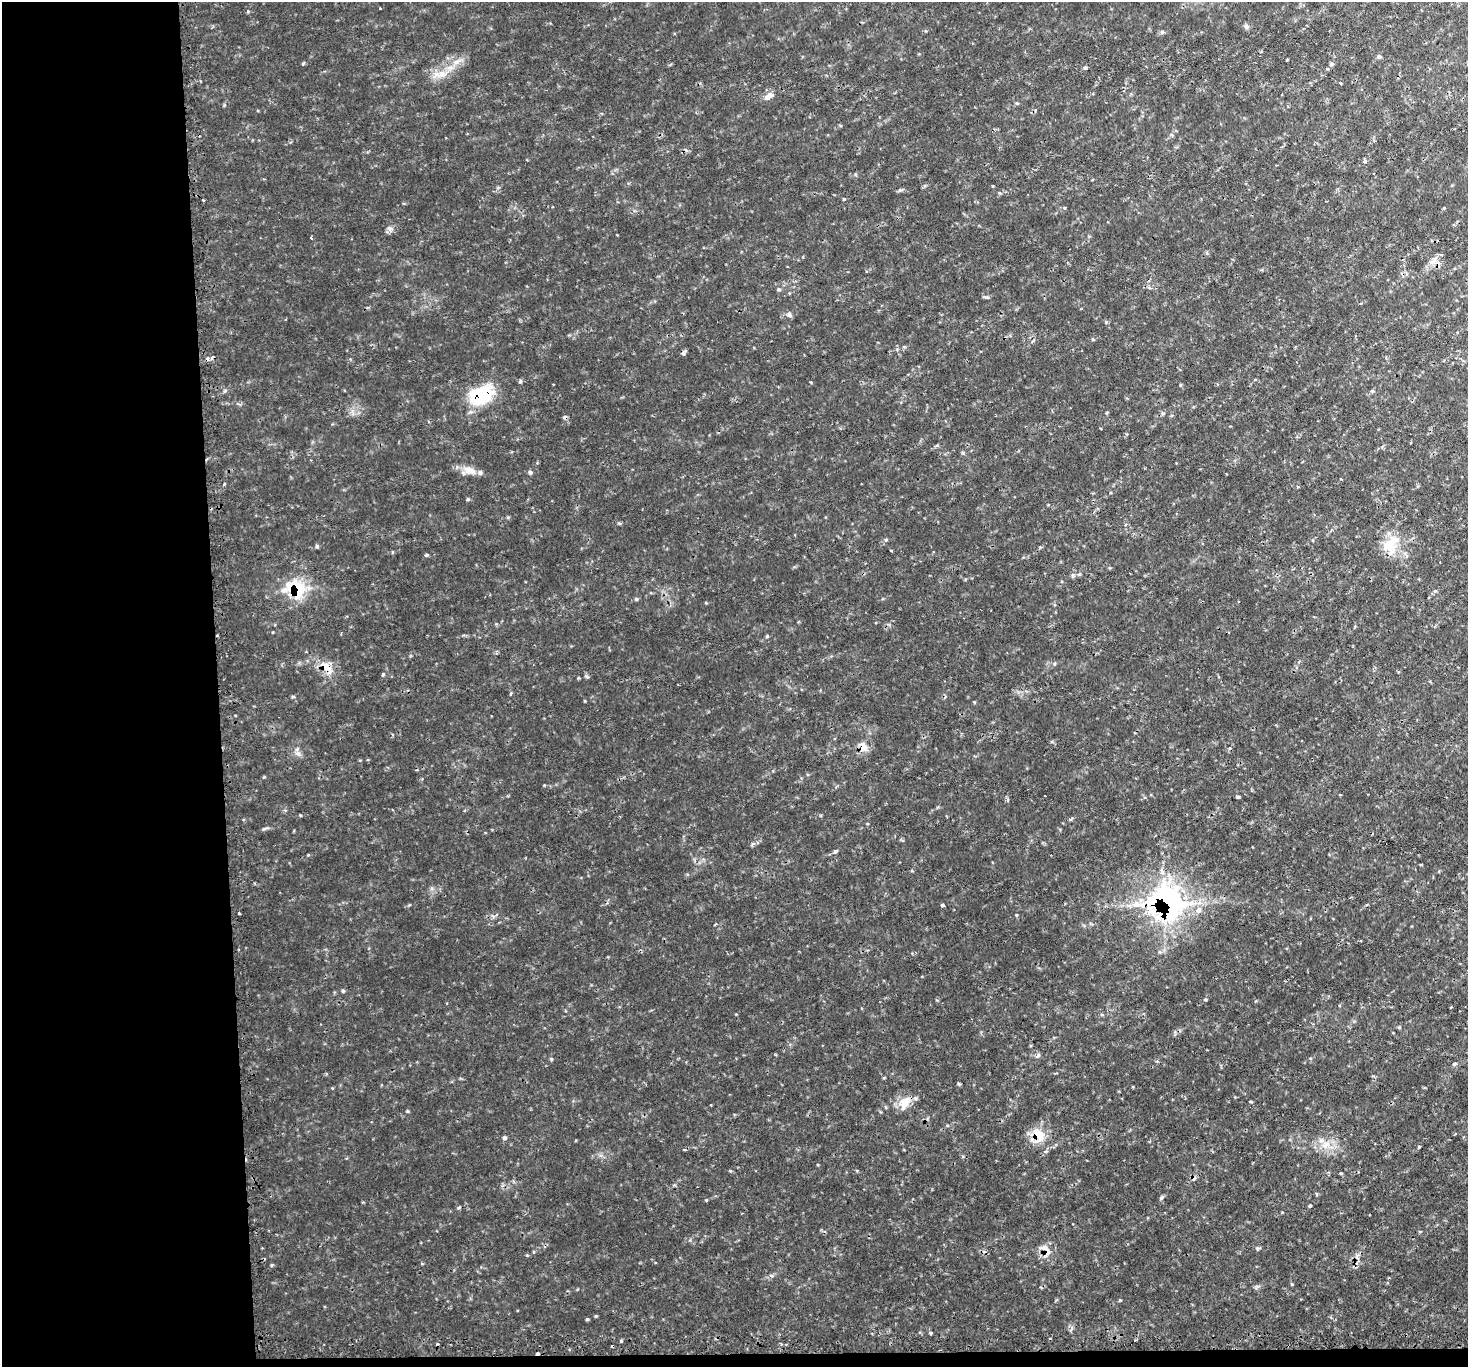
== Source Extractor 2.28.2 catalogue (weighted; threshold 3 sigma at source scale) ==
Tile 7 of 3 x 3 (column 1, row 3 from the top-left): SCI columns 27-1492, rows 156-1520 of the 4446 x 4428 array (HDU 1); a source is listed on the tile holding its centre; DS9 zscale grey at full resolution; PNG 1470 x 1369 px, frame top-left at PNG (2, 2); no overlay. Shown black and unused: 16% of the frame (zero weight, under 2 of 3 exposures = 4% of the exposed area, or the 3 px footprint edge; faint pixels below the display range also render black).
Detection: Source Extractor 2.28.2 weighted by HDU 2 'WHT'; one run over the whole footprint, this tile lists its part. Background 0.113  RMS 0.0085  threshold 0.0381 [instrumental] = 3 sigma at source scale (4.5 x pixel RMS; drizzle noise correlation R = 1.50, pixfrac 1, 0.05/0.05 arcsec/px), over >= 5 px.
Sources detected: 82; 9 cosmic-ray / hot-pixel residue — not listed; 1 inside a brighter listed object's ellipse — not listed separately; the other 72 listed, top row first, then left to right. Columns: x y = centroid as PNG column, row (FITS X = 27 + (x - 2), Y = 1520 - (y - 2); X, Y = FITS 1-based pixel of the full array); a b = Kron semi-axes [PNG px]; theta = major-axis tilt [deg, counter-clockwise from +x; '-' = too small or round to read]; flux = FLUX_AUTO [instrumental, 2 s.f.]
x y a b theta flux
380 8 3 2 - 0.85
1246 27 7 6 - 2
1162 32 5 5 - 1.4
1379 56 6 5 - 1.4
456 62 8 5 44 3
303 64 4 4 - 0.93
1085 68 5 5 - 1.2
441 74 10 9 - 6.7
1340 83 4 2 - 0.63
769 95 13 8 37 4.7
1365 161 5 4 - 1.4
1065 208 4 3 - 1.1
1444 208 4 3 - 0.62
390 229 8 6 -46 2.9
311 238 5 3 - 0.73
778 289 5 4 - 1.3
789 315 7 5 -85 1.9
1093 339 4 4 - 0.96
520 381 6 4 60 1.2
225 390 6 4 3 1.1
1372 391 5 4 - 1.1
481 395 30 20 24 41
469 470 19 10 -11 8.5
530 472 5 4 - 1.8
224 484 5 3 - 0.82
468 499 4 4 - 1.1
317 546 5 4 - 1.2
1390 546 21 17 -30 19
891 550 3 2 - 0.7
426 555 5 4 - 1.1
1073 575 6 5 - 1.9
298 589 20 17 -77 38
1435 591 5 4 - 1.1
636 599 5 4 - 1
767 636 4 4 - 0.89
326 667 21 10 -44 12
383 674 5 3 - 0.89
511 694 5 3 - 0.95
585 701 4 3 - 0.75
974 702 4 3 - 0.9
863 747 11 8 -72 7.4
1238 797 4 3 - 1.4
836 851 5 4 - 1.1
1162 872 7 6 - 2.9
1166 902 26 23 -26 220
943 905 4 3 - 1.1
239 913 3 2 - 1.1
343 991 5 4 - 1.1
1205 999 4 3 - 0.95
1038 1056 7 4 44 2
551 1059 4 4 - 0.94
1454 1064 5 4 - 1.7
958 1084 5 3 - 1
905 1102 21 13 60 11
407 1111 4 4 - 0.92
1039 1135 20 12 -50 15
504 1138 4 4 - 2
1321 1140 7 5 1 2.4
1419 1146 4 3 - 0.75
1161 1198 5 4 - 1.3
706 1200 3 3 - 0.7
1310 1206 4 3 - 1
458 1208 5 3 - 0.94
1258 1248 5 4 - 1.3
1046 1250 20 7 -47 6
527 1255 4 4 - 1
272 1265 5 3 - 1
1292 1284 5 3 - 0.71
587 1319 4 4 - 0.98
930 1333 4 3 - 1.4
621 1341 3 3 - 3
537 1353 3 3 - 2.8
Overlapping masked pixels (flux is a lower limit): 8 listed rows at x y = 481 395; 298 589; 326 667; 863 747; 1166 902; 1039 1135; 1046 1250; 537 1353
Unlisted compact peaks at least as high as the median listed source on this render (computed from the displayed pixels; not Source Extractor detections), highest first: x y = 1120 1300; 596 1316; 264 829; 308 855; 300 815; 248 11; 586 676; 886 540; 264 777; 293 697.